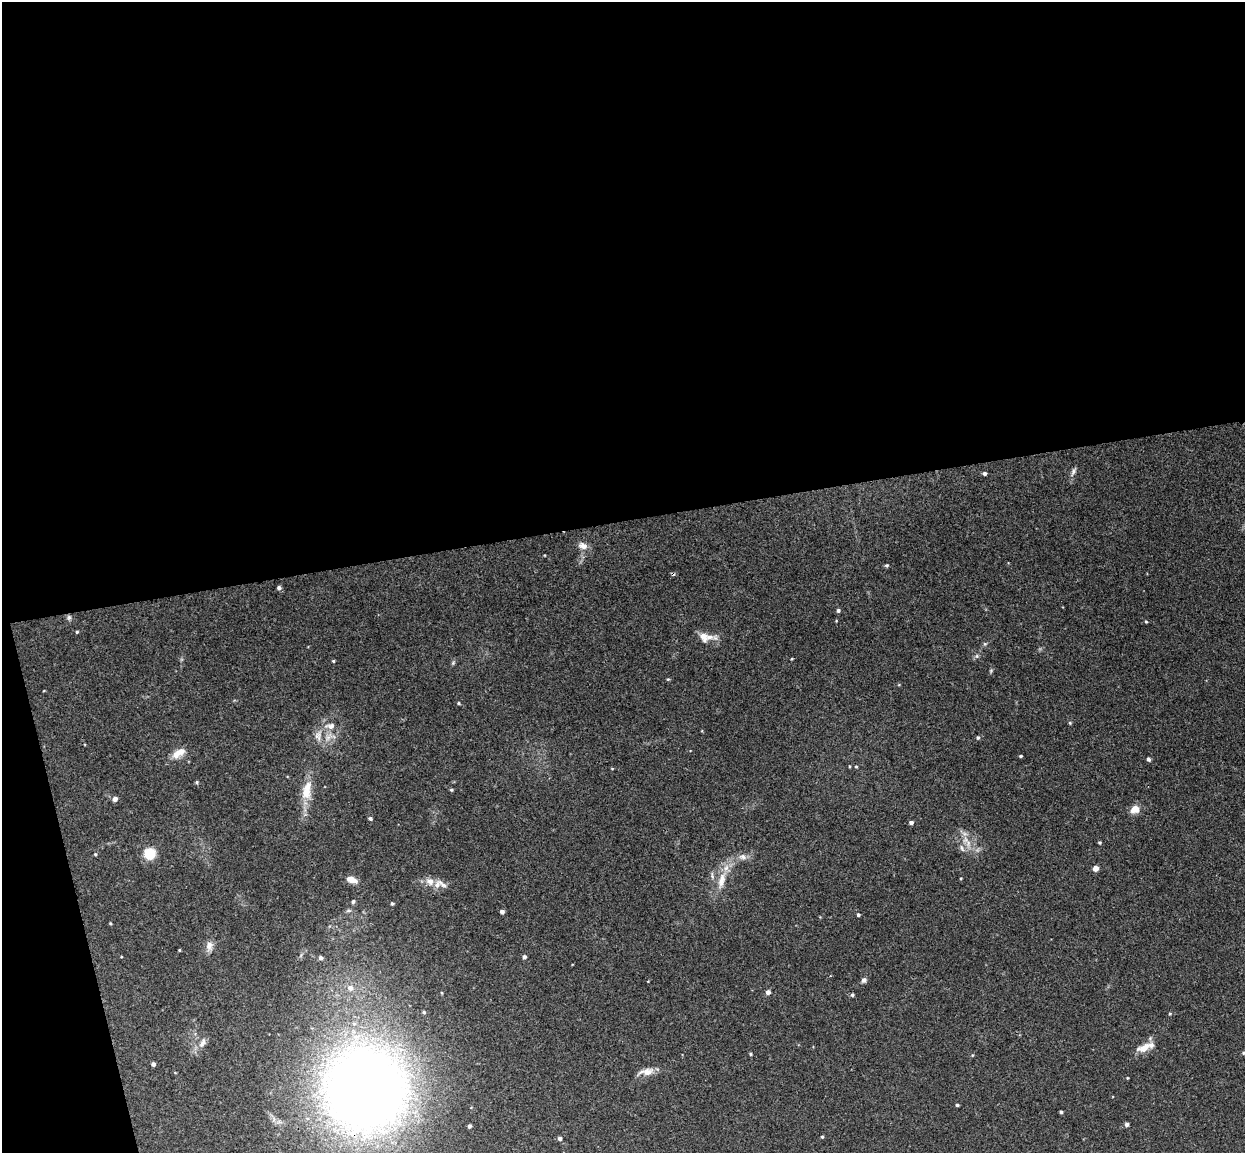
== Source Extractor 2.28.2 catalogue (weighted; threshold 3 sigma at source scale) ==
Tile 1 of 4 x 4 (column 1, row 1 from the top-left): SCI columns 57-1299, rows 3608-4758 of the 5086 x 5029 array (HDU 1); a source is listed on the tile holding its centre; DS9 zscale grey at full resolution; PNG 1247 x 1155 px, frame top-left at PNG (2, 2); no overlay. Shown black and unused: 48% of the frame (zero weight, under 3 of 4 exposures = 5% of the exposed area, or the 3 px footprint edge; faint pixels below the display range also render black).
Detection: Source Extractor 2.28.2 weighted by HDU 2 'WHT'; one run over the whole footprint, this tile lists its part. Background 0.0427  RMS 0.0043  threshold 0.0192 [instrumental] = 3 sigma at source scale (4.5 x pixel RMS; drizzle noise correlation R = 1.50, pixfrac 1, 0.05/0.05 arcsec/px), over >= 5 px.
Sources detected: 80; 1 cosmic-ray / hot-pixel residue — not listed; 3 inside a brighter listed object's ellipse — not listed separately; the other 76 listed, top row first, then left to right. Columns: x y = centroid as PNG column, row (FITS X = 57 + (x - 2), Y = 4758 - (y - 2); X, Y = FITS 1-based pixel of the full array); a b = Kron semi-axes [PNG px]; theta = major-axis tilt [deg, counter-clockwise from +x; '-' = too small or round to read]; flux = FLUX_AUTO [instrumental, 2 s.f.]
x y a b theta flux
1073 472 13 5 68 1.4
984 473 4 4 - 1.1
583 546 13 8 -19 2.9
887 565 5 4 - 0.57
279 588 4 4 - 1.2
838 610 5 5 - 0.81
69 617 7 6 - 1
1146 622 4 3 - 0.42
77 632 4 3 - 0.46
709 637 13 7 9 3.3
985 644 5 5 - 0.64
977 656 6 6 - 0.84
333 661 3 3 - 0.52
453 663 6 5 - 0.65
991 671 6 5 - 0.52
668 679 5 3 - 0.4
459 703 4 3 - 0.49
1070 723 4 4 - 0.45
330 726 17 9 -2 3.7
318 736 17 9 83 3.7
328 737 15 8 44 3.6
978 738 5 5 - 0.74
179 753 20 10 33 4.7
1021 756 3 3 - 0.52
1148 759 5 4 - 1.1
856 767 5 3 - 0.39
612 768 4 3 - 0.33
197 782 5 4 - 0.53
451 790 4 3 - 0.56
307 791 29 13 80 8.8
115 799 5 5 - 2.1
1135 809 11 9 17 3.8
370 818 4 3 - 0.86
911 823 4 4 - 1.5
965 840 11 9 -53 3.6
1099 843 4 4 - 0.52
95 854 4 4 - 0.48
150 854 7 6 - 17
743 857 12 7 -12 2.2
1095 868 5 5 - 2.4
712 876 9 5 -80 1.1
352 880 14 7 -19 3.3
722 880 27 9 75 7.2
430 881 12 10 -41 3.4
443 885 17 6 -36 2.3
353 901 5 4 - 0.9
392 904 4 4 - 0.56
502 911 5 4 - 1.2
858 915 4 4 - 0.74
110 923 4 3 - 0.36
209 946 14 9 81 2.7
179 950 3 3 - 0.37
121 957 4 2 - 0.3
524 957 5 4 - 1.1
321 958 5 5 - 1.3
864 980 6 5 - 1.4
350 988 9 9 - 3
768 992 4 4 - 1.8
442 993 4 3 - 0.35
852 995 5 4 - 0.69
424 1012 4 3 - 0.6
1170 1014 5 3 - 0.41
203 1043 15 8 65 2.7
1144 1047 20 9 23 5.3
1243 1053 4 4 - 0.45
750 1054 4 4 - 0.49
972 1055 5 3 - 0.35
153 1064 4 4 - 1.4
646 1072 21 8 9 3.8
365 1090 91 87 -69 410
957 1105 3 3 - 0.69
1061 1112 3 3 - 0.68
1127 1124 4 4 - 1.5
469 1126 4 3 - 1.2
822 1137 3 3 - 0.55
560 1138 4 4 - 1.2
Overlapping masked pixels (flux is a lower limit): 1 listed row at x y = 365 1090